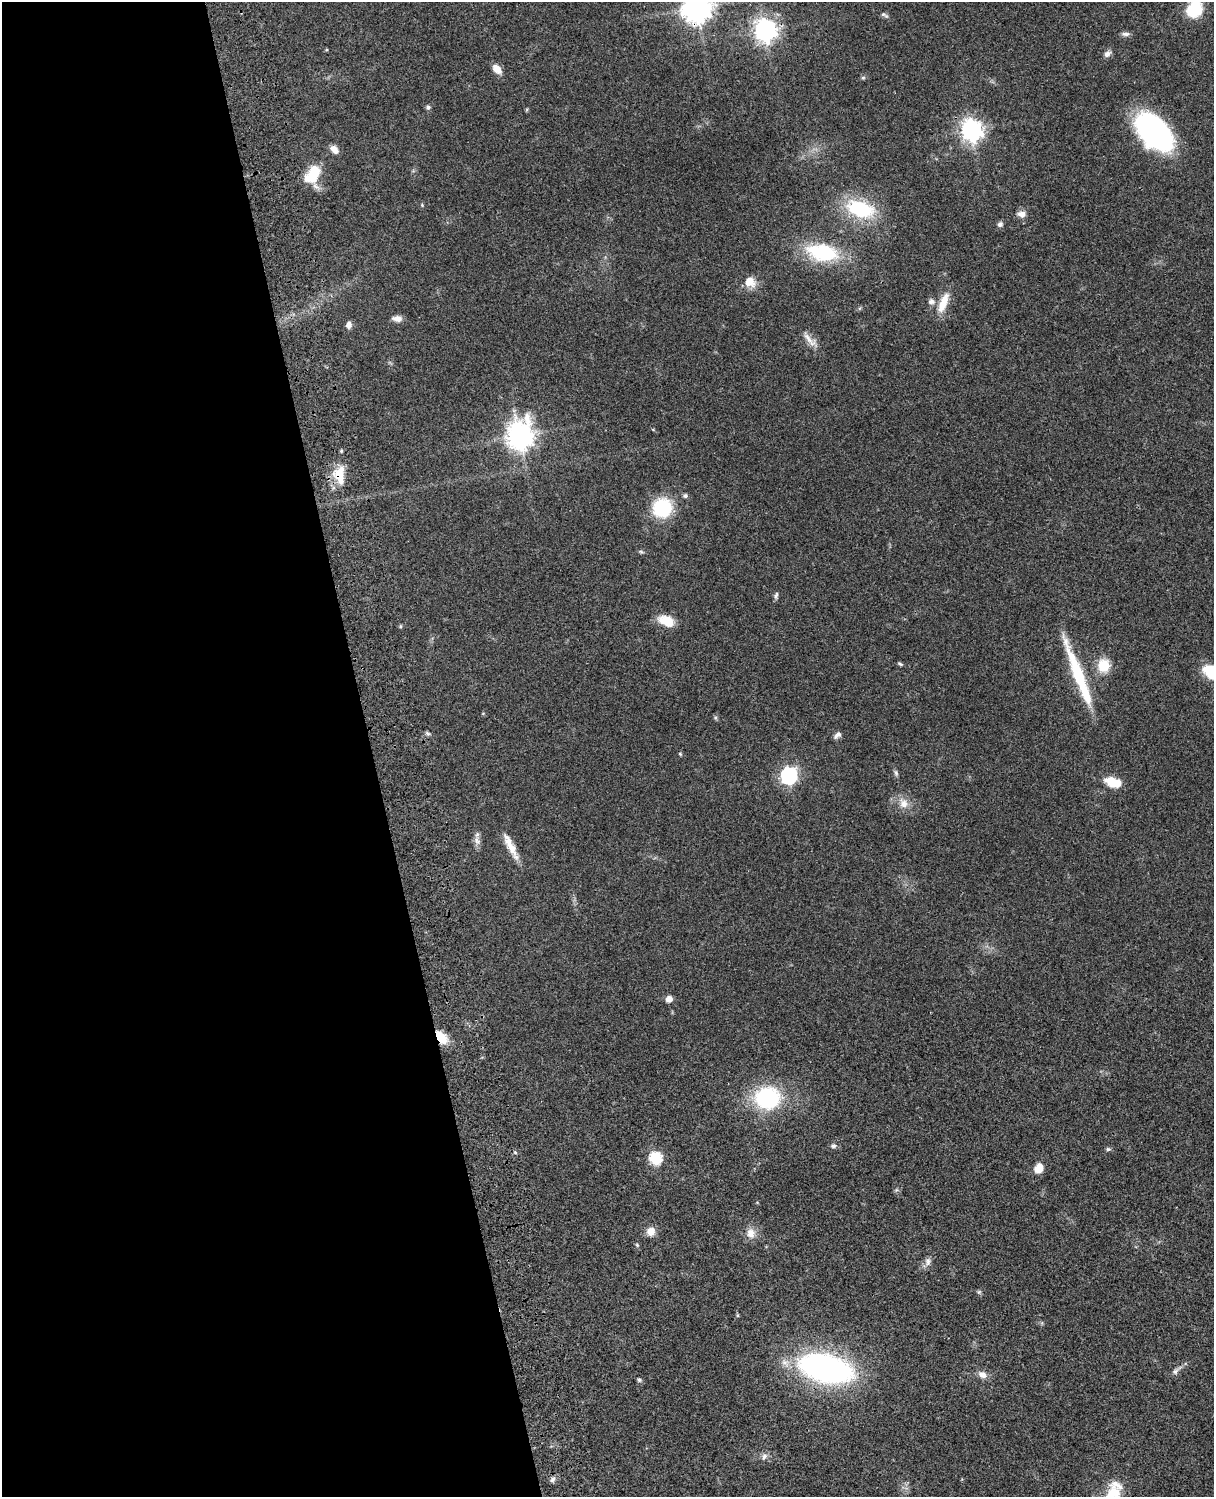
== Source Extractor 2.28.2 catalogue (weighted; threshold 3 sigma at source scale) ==
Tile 5 of 4 x 3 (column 1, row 2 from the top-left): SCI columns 121-1332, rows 1773-3267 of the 5088 x 4927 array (HDU 1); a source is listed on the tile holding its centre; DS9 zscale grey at full resolution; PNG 1216 x 1499 px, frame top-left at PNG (2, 2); no overlay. Shown black and unused: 31% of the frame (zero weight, under 3 of 4 exposures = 6% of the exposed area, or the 3 px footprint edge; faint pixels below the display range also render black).
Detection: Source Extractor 2.28.2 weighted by HDU 2 'WHT'; one run over the whole footprint, this tile lists its part. Background 0.0795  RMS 0.0058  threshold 0.0262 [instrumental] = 3 sigma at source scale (4.5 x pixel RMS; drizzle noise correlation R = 1.50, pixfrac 1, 0.05/0.05 arcsec/px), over >= 5 px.
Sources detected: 70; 2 inside a brighter object's white glare — not listed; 3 inside a brighter listed object's ellipse — not listed separately; the other 65 listed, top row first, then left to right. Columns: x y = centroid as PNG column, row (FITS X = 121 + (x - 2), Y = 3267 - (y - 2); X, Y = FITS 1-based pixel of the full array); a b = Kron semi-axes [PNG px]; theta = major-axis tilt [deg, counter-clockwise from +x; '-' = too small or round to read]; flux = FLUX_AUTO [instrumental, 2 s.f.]
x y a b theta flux
697 8 9 9 - 750
1194 9 14 11 54 29
884 15 11 5 -31 1.5
765 30 8 8 - 400
1125 34 11 5 0 1.9
1107 54 9 7 39 2.5
497 69 11 7 -48 5.8
863 78 6 4 0 0.83
428 107 5 5 - 1.4
972 130 8 7 - 390
1154 133 35 20 -45 160
334 149 10 7 -46 4.2
313 174 22 13 58 18
422 205 5 4 - 0.58
860 209 30 17 -17 40
1021 214 11 8 -9 3.5
1000 224 7 6 - 1.7
822 252 41 21 -11 39
750 282 12 11 - 8.1
944 301 24 12 67 9.5
397 318 12 7 -3 3.3
349 325 8 6 81 2.9
808 338 27 8 -46 5.3
520 436 10 9 - 640
339 475 25 15 -85 13
685 496 6 6 - 1.2
662 508 18 17 - 34
641 552 6 4 -19 0.83
776 595 9 5 74 1.4
667 621 17 11 -22 11
900 664 7 4 -22 0.89
1104 666 14 13 - 13
1212 672 20 12 -26 22
1078 673 79 12 -69 34
428 733 8 5 -20 1.1
837 735 10 5 37 2.2
680 754 5 4 - 0.65
896 773 9 5 -79 1.3
789 776 7 7 - 140
1113 782 20 11 -18 11
903 803 15 11 -58 6.1
477 841 13 8 -59 2.9
510 845 35 8 -63 8.8
669 999 6 6 - 4.1
441 1037 12 7 -49 17
767 1098 19 17 4 66
833 1146 8 6 -1 1.5
1108 1149 6 4 0 1
515 1152 5 3 - 0.6
655 1158 6 6 - 58
1038 1168 11 9 66 6.9
896 1190 6 4 71 0.82
651 1231 10 9 - 5.4
751 1233 14 11 -82 5.4
637 1245 6 4 -45 0.75
928 1261 12 8 75 2.8
979 1292 6 5 - 0.91
737 1315 5 3 - 0.63
826 1368 46 22 -13 190
1176 1371 15 6 43 2.6
982 1375 12 8 -26 3.9
639 1380 6 5 - 1
764 1456 11 7 63 2.2
553 1479 8 6 48 1.8
1112 1493 25 18 56 15
Overlapping masked pixels (flux is a lower limit): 3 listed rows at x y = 697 8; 339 475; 441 1037
Isophote crosses this tile's border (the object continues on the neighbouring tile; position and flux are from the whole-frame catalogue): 4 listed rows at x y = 697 8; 1194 9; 1212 672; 1112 1493